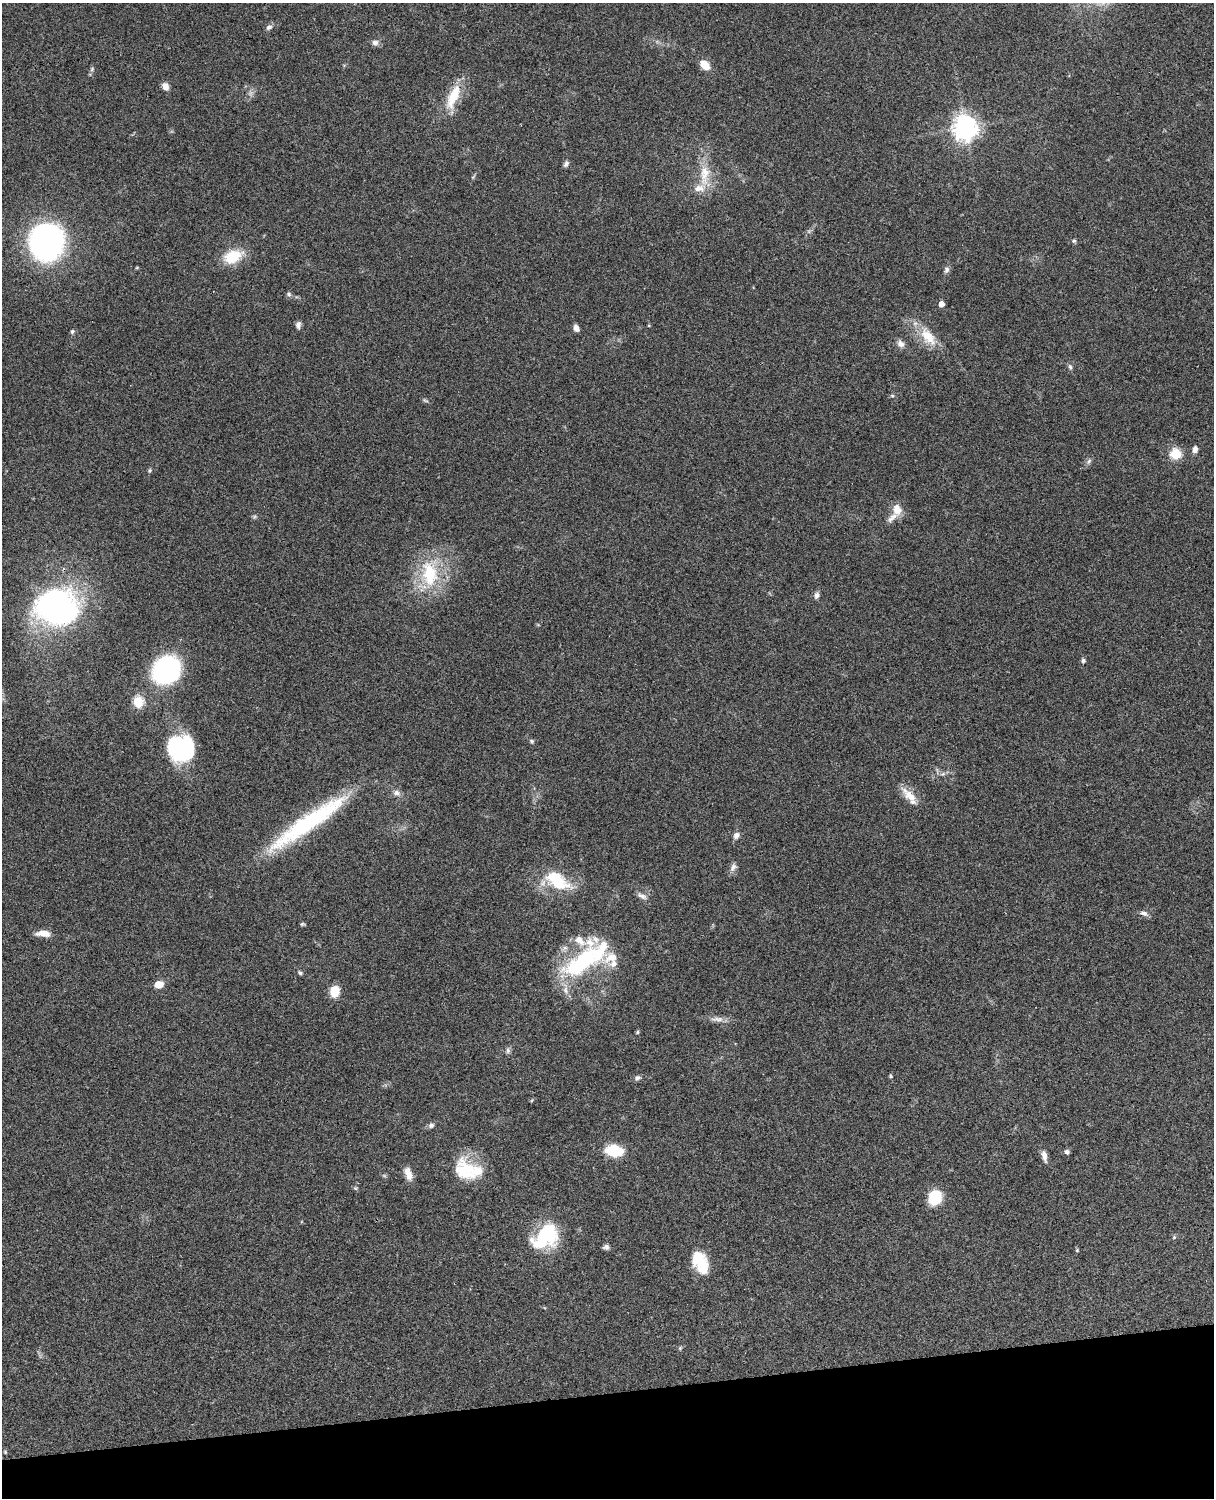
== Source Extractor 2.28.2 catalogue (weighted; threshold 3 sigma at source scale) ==
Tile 10 of 4 x 3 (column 2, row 3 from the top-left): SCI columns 1333-2544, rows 277-1772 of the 5088 x 4927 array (HDU 1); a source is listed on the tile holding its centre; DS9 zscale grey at full resolution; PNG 1216 x 1500 px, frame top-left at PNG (2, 3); no overlay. Shown black and unused: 7% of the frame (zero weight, under 3 of 4 exposures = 6% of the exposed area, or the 3 px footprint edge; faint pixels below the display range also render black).
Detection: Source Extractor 2.28.2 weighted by HDU 2 'WHT'; one run over the whole footprint, this tile lists its part. Background 0.103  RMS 0.0064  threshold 0.0288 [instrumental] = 3 sigma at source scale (4.5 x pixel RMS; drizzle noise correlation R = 1.50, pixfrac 1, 0.05/0.05 arcsec/px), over >= 5 px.
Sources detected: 83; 1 too faint to see at this stretch — not listed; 10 inside a brighter listed object's ellipse — not listed separately; the other 72 listed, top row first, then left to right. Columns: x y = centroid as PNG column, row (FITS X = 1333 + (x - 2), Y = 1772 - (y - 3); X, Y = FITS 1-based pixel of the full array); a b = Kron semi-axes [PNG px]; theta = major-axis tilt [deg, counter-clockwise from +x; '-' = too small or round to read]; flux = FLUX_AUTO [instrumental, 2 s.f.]
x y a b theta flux
269 27 9 6 32 1.9
375 43 7 7 - 2.8
705 65 12 8 -39 7.9
92 69 7 5 49 1.1
165 86 9 7 -59 3.9
453 97 36 13 66 18
965 128 9 8 - 530
566 164 9 6 60 1.7
704 175 35 13 86 16
1074 241 6 5 - 1.1
46 242 26 25 - 260
233 256 25 15 23 17
946 270 9 7 67 2
289 294 7 5 -46 1.3
941 304 5 5 - 4.3
298 325 8 6 80 2.2
576 328 7 5 -66 3.6
72 331 6 5 - 1.3
928 336 28 14 -51 16
900 344 10 8 -36 3.4
1070 367 8 5 -79 1.5
892 396 6 4 -1 0.84
425 400 9 4 -29 0.99
1195 449 8 5 80 2.9
1175 454 8 8 - 18
1089 461 9 5 49 1.7
149 470 5 5 - 1.1
897 510 16 12 -78 6.7
430 574 39 24 -84 38
817 595 10 6 69 2.1
57 607 43 35 -7 170
1083 661 6 5 - 1.2
166 670 19 16 47 120
138 702 5 5 - 46
532 741 7 5 -17 1.1
181 748 27 23 -43 71
943 774 9 4 13 1.5
396 793 10 7 -17 2.7
909 795 26 9 -43 9
308 823 103 17 35 80
736 835 10 7 66 2.7
733 867 13 7 70 2.7
555 878 40 18 -20 25
642 896 14 7 -26 3
1144 913 10 6 -20 2.4
302 924 6 4 13 0.85
43 933 17 7 -3 6.2
581 963 56 23 38 62
613 964 11 8 9 3.8
300 973 6 5 - 1
158 984 10 8 18 5.7
334 991 11 9 83 11
717 1019 20 7 1 4.2
637 1032 5 4 - 0.82
508 1050 8 6 -89 1.6
891 1076 5 4 - 0.75
637 1078 8 6 27 1.7
431 1125 8 7 - 1.9
614 1151 12 8 -7 34
1067 1152 5 4 - 2.2
1044 1156 14 6 -77 3.8
465 1171 28 23 -58 28
408 1174 16 8 -71 6.1
355 1188 6 4 -43 0.89
935 1197 13 11 66 25
545 1236 31 21 44 46
1174 1237 6 5 - 0.92
606 1247 8 6 3 1.9
1077 1250 5 4 - 0.72
699 1261 24 13 -66 26
680 1348 6 4 46 0.91
5 1452 5 4 - 0.67